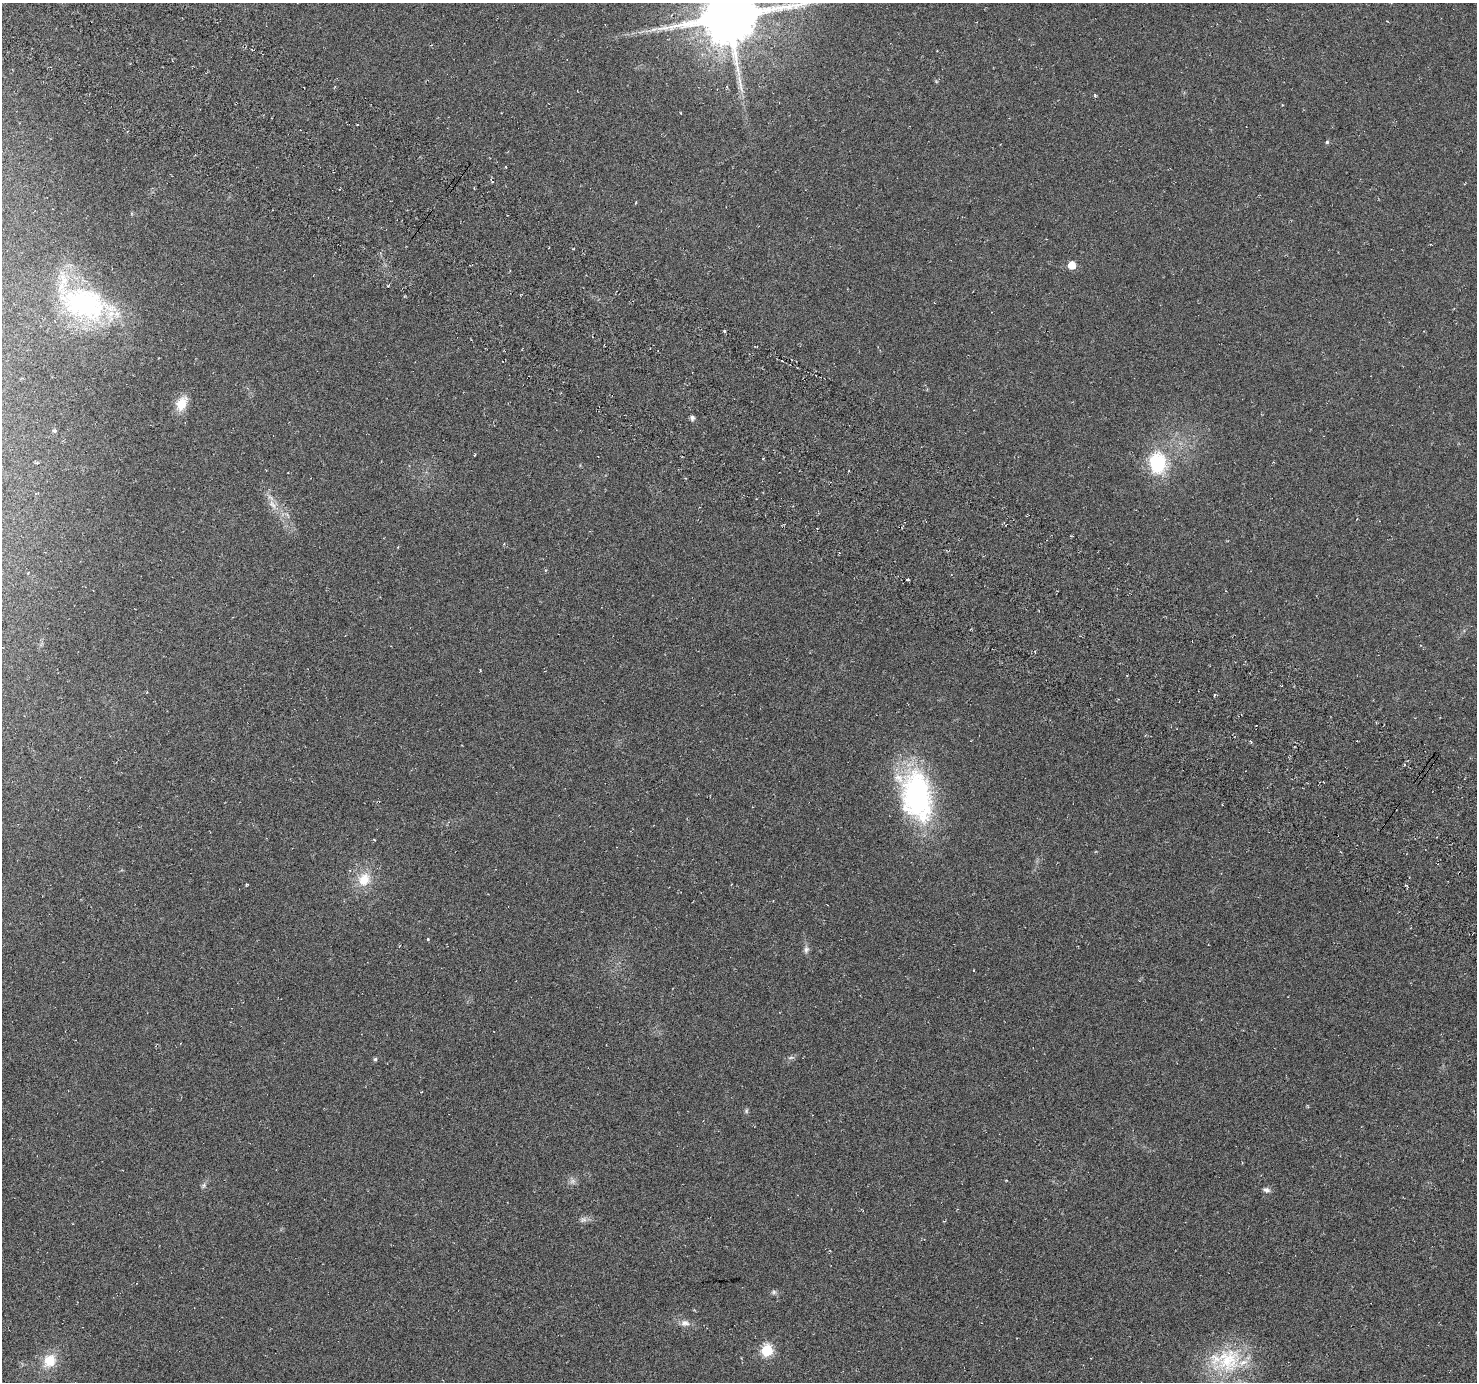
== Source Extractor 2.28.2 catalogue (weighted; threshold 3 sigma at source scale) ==
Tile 11 of 4 x 4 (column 3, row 3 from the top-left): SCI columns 2983-4457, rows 1619-2998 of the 5972 x 6063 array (HDU 1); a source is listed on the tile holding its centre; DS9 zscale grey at full resolution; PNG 1479 x 1384 px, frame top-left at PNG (2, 3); no overlay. Shown black and unused: <1% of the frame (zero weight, under 3 of 6 exposures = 3% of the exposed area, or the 3 px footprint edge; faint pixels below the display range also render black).
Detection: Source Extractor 2.28.2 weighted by HDU 2 'WHT'; one run over the whole footprint, this tile lists its part. Background -0.00391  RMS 0.0056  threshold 0.0231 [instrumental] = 3 sigma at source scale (4.09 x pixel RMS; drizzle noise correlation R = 1.36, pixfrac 0.8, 0.0396/0.0396 arcsec/px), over >= 5 px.
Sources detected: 34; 1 long thin detection or spike segment (spike, bleed or trail) — not listed; the other 33 listed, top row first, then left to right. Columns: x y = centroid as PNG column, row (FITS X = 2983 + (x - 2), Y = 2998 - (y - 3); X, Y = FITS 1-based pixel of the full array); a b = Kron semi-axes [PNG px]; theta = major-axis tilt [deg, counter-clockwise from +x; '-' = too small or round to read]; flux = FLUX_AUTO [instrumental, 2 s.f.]
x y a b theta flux
729 17 17 15 13 3700
1095 95 4 3 - 0.61
1327 142 5 5 - 0.83
1072 265 5 5 - 11
404 296 4 3 - 0.52
85 303 71 34 -24 79
724 331 3 3 - 0.65
181 404 16 10 64 9.8
692 418 5 4 - 1.8
54 431 5 5 - 0.94
1158 463 31 24 -88 28
272 505 16 7 -57 4.5
398 547 3 3 - 0.38
908 579 4 3 - 0.61
917 795 58 33 -77 100
374 839 4 2 - 0.38
364 880 18 15 56 11
247 884 4 3 - 0.47
428 939 4 3 - 0.49
806 949 9 7 81 1.8
791 1057 10 4 11 1.2
375 1059 5 5 - 0.73
746 1111 6 5 - 0.84
1006 1180 3 2 - 0.37
572 1181 9 6 21 1.8
203 1185 8 5 42 1.2
1266 1190 10 6 -23 1.7
583 1219 10 7 14 1.9
774 1292 7 6 - 1.2
685 1323 13 9 -2 3.1
767 1350 6 6 - 51
1228 1360 44 34 36 38
50 1361 17 15 56 11
Isophote crosses this tile's border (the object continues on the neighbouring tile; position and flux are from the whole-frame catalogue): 1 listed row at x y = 729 17